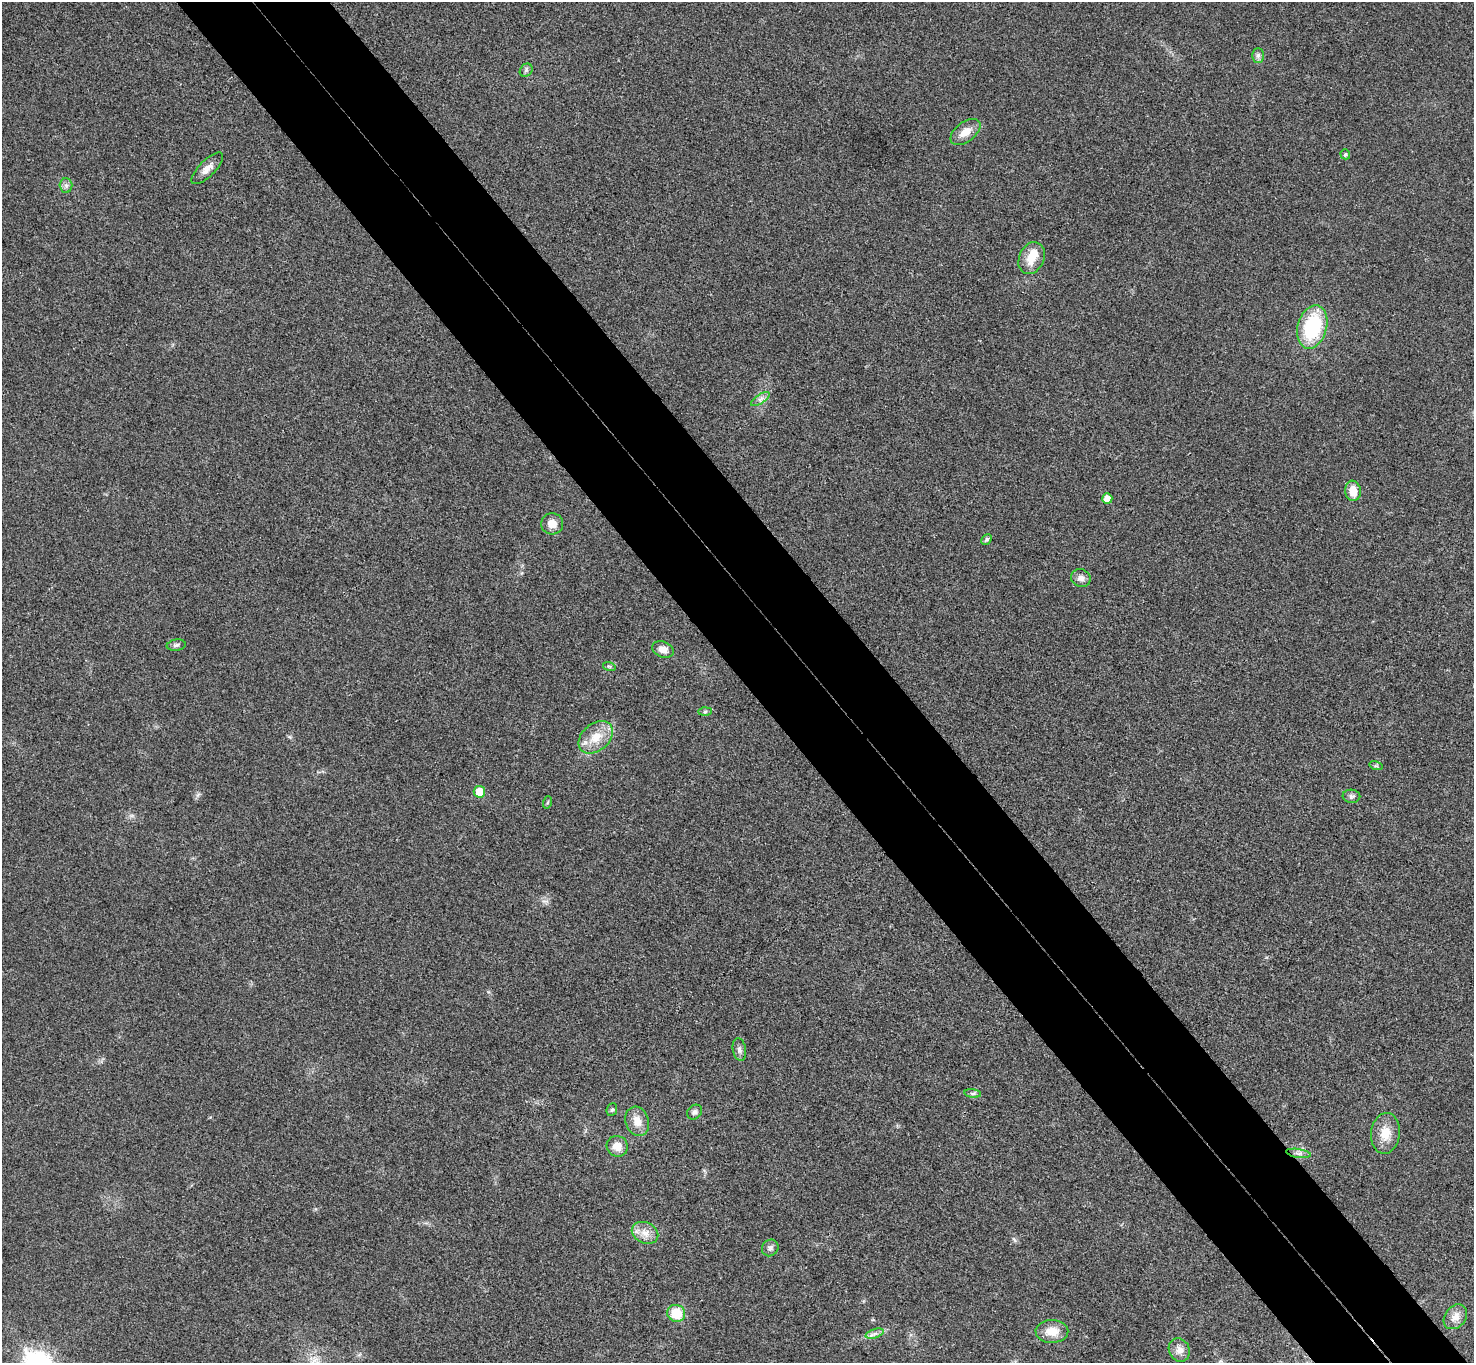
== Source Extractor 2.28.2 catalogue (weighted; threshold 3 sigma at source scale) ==
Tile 6 of 4 x 4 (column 2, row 2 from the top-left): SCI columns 1524-2995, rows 3056-4416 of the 5987 x 5973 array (HDU 1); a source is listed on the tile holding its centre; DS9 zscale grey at full resolution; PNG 1476 x 1365 px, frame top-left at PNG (2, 2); each listed source drawn as its Kron ellipse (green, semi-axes under 4 px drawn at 4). Shown black and unused: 10% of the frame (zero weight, under 3 of 4 exposures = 6% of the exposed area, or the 3 px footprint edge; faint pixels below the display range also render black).
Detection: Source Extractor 2.28.2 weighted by HDU 2 'WHT'; one run over the whole footprint, this tile lists its part. Background 0.0245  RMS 0.0061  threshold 0.0275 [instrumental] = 3 sigma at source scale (4.5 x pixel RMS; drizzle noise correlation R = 1.50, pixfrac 1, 0.05/0.05 arcsec/px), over >= 5 px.
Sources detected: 39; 1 inside a brighter object's white glare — neither listed nor drawn; the other 38 listed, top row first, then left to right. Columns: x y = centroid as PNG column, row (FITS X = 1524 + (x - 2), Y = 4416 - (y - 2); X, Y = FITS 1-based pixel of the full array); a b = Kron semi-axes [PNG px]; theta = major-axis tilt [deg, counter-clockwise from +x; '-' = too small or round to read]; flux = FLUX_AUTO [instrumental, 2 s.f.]
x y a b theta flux
1258 55 7 6 - 1.7
526 70 7 6 - 1.4
965 132 17 9 37 7.3
1345 154 5 4 - 1.1
207 168 21 8 45 4.9
66 185 7 6 - 1.9
1032 258 17 12 65 10
1312 327 22 14 74 44
760 399 11 4 34 2.1
1353 491 10 7 -83 8.1
1107 498 5 5 - 6.7
552 524 11 10 - 5.7
987 539 6 4 46 1.4
1081 578 10 8 -16 3
176 645 9 5 9 1.6
663 649 11 7 -20 4.5
609 666 6 4 -18 0.87
705 712 6 4 2 1
596 737 19 13 40 11
1376 766 7 4 -17 0.93
479 792 6 6 - 12
1351 796 9 6 -3 1.7
548 802 6 4 71 0.7
739 1050 11 6 -79 2.2
973 1093 8 4 -8 1.2
612 1110 6 5 - 1
695 1112 8 6 43 1.9
637 1121 15 11 -71 6.9
1385 1133 20 14 83 10
617 1146 11 10 - 6.5
1298 1153 12 4 -9 2.3
645 1233 14 10 -25 5.8
770 1248 8 8 - 2.3
676 1313 9 8 - 17
1455 1317 14 10 51 5.7
1052 1331 16 11 1 9.3
875 1334 9 4 17 2.1
1179 1350 12 10 -64 4.6